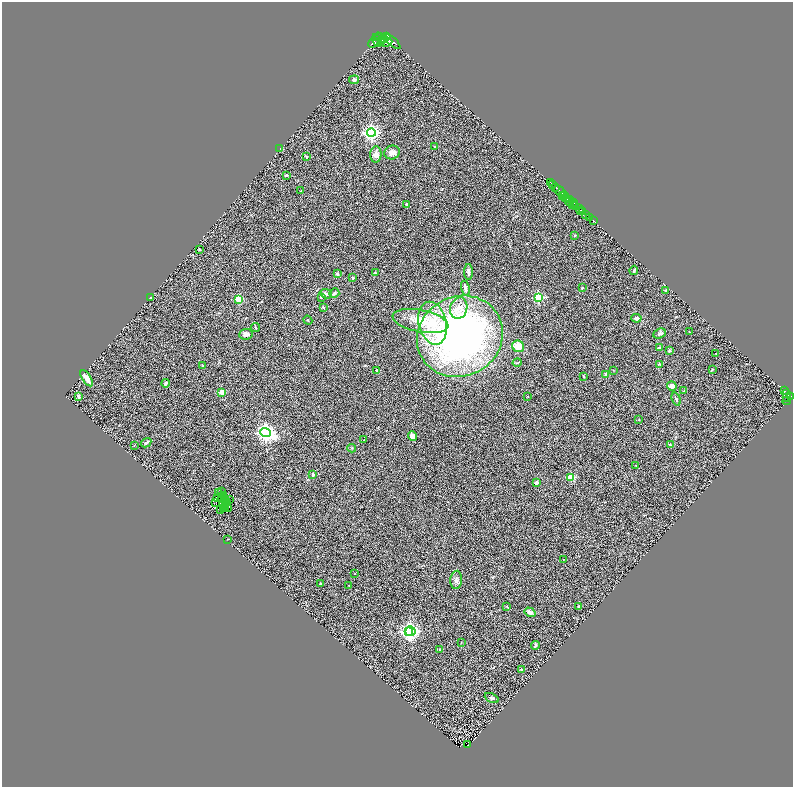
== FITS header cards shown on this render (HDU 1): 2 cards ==
NAXIS1  =                 1582
NAXIS2  =                 1570

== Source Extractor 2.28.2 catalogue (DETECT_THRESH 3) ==
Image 1582 x 1570 px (HDU 1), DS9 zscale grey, zoomed out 1/2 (1 PNG px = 2 x 2 image px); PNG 795 x 789 px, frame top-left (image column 2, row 1570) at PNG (2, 2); each listed source drawn as its Kron ellipse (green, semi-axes under 4 px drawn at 4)
Background 0.647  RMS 0.23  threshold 0.703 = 3 sigma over >= 5 px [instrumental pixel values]
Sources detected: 160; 29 cannot appear on this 1/2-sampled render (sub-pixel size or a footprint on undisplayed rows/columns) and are neither listed nor drawn; the other 131 listed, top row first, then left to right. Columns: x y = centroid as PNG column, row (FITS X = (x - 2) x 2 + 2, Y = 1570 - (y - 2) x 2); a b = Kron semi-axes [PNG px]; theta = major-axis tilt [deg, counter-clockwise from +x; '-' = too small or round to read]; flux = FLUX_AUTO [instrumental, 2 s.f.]
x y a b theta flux
386 36 3 2 - 1300
378 37 4 2 - 1500
384 39 4 2 - 1600
377 41 7 4 -61 2200
381 41 2 2 - 340
386 42 6 4 5 3500
392 42 10 4 -41 3400
373 43 6 3 42 990
354 80 5 3 - 68
371 133 4 4 - 14000
435 147 3 2 - 26
280 149 3 2 - 92
392 152 8 7 - 290
376 154 8 5 85 270
306 157 4 3 - 52
286 175 3 3 - 52
551 182 3 1 - 78
552 184 3 1 - 81
555 187 3 3 - 990
301 191 2 1 - 15
560 192 8 2 -44 750
563 195 2 1 - 360
565 196 3 2 - 410
566 198 4 2 - 490
570 200 3 2 - 630
569 202 4 1 - 56
573 203 2 1 - 430
406 204 3 3 - 55
573 205 2 1 - 48
575 206 4 2 - 720
579 209 2 2 - 510
581 210 2 2 - 510
582 211 2 2 - 580
586 214 4 2 - 950
590 218 2 2 - 720
593 221 2 2 - 380
575 235 3 3 - 25
199 249 3 3 - 40
634 270 5 3 - 50
469 272 8 4 -90 140
375 273 3 2 - 28
337 274 3 3 - 140
353 278 2 2 - 190
465 288 7 3 -77 170
582 288 2 2 - 67
666 290 3 2 - 30
334 293 5 4 - 75
326 294 6 4 -23 130
321 297 2 2 - 260
538 297 3 3 - 3400
151 298 3 3 - 54
238 299 3 3 - 1700
323 307 2 2 - 54
459 308 11 8 72 350
636 318 5 4 - 130
308 320 5 2 - 28
420 321 28 11 -11 1200
433 323 22 14 -76 1300
256 328 5 3 - 44
689 331 2 1 - 26
246 334 7 5 5 180
660 334 6 4 24 100
460 336 44 40 28 18000
518 346 6 5 - 640
659 348 3 3 - 45
669 351 2 2 - 260
716 354 2 2 - 17
517 363 5 3 - 40
660 364 4 3 - 33
203 366 3 3 - 29
613 370 2 2 - 23
712 370 3 2 - 34
377 371 4 3 - 92
606 374 2 2 - 360
584 376 3 3 - 30
87 378 9 3 -56 400
166 383 4 3 - 120
672 386 5 4 - 180
684 391 2 2 - 36
785 391 2 2 - 280
222 392 2 2 - 1000
787 393 3 2 - 51
78 396 4 3 - 110
528 396 2 2 - 22
790 396 2 2 - 240
787 397 4 3 - 290
676 399 6 3 -69 64
787 401 4 1 - 63
639 420 3 2 - 21
265 433 5 4 - 19000
412 436 4 4 - 250
364 440 2 1 - 13
146 443 5 3 - 90
134 445 2 2 - 20
670 445 3 3 - 35
352 448 4 3 - 42
636 465 3 2 - 18
313 474 4 3 - 96
571 477 3 3 - 1700
537 482 4 4 - 91
219 492 2 1 - 16
221 492 2 1 - 4.2
224 496 2 1 - 31
222 497 3 1 - 17
217 498 4 2 - 26
225 499 2 1 - 30
229 500 2 1 - 22
215 502 3 1 - 11
227 503 3 2 - 21
226 505 3 3 - 16
226 508 2 1 - 31
228 508 3 2 - 87
223 509 2 1 - 6.9
221 510 3 2 - 10
228 539 3 1 - 21
563 559 2 1 - 22
355 573 2 1 - 14
456 580 9 6 83 160
321 584 3 3 - 69
349 585 3 2 - 22
507 607 4 3 - 31
579 607 4 3 - 46
530 612 6 4 -32 150
408 631 3 2 - 5800
410 631 5 5 - 14000
461 643 3 3 - 23
535 645 4 3 - 97
439 650 2 2 - 13
521 669 2 2 - 53
492 698 7 3 -26 76
467 745 3 1 - 17
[29 sub-pixel or undisplayed-footprint detections neither listed nor drawn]